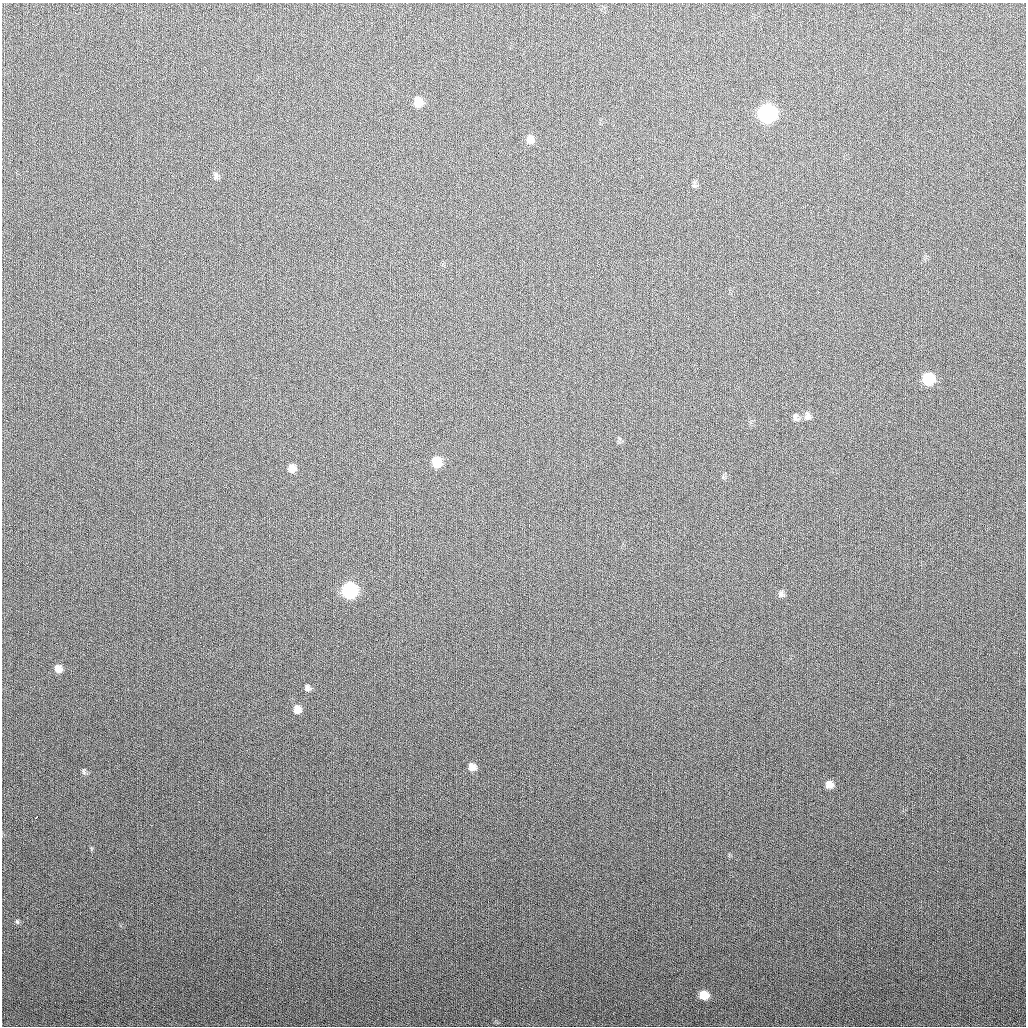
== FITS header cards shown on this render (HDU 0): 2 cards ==
NAXIS1  =                 1024
NAXIS2  =                 1024

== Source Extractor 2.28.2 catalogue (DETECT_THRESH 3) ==
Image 1024 x 1024 px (HDU 0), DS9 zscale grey, 1 PNG px = 1 image px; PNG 1028 x 1028 px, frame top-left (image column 1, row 1024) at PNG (2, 3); no overlay
Background 283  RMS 11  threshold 33.4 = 3 sigma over >= 5 px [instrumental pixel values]
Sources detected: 21; all 21 listed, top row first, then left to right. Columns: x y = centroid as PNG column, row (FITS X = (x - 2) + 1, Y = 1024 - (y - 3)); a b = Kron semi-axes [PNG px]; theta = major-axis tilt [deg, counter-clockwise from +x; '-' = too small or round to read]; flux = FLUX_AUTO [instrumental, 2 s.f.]
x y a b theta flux
418 102 10 9 - 8900
767 113 11 10 - 190000
530 139 11 9 -87 5100
216 176 12 7 83 2500
694 186 7 4 -18 1200
928 379 9 9 - 32000
807 416 12 9 88 3600
795 417 11 6 -84 2500
436 462 10 9 - 15000
292 468 10 9 - 5000
349 590 10 9 - 100000
781 594 10 7 -89 2500
58 669 8 7 - 5100
307 688 9 8 - 2700
297 709 10 9 - 6100
472 767 9 7 -47 5000
84 771 8 6 -88 1600
829 784 8 8 - 5000
36 817 3 3 - 2100
17 922 7 5 -69 1100
704 995 8 7 - 13000